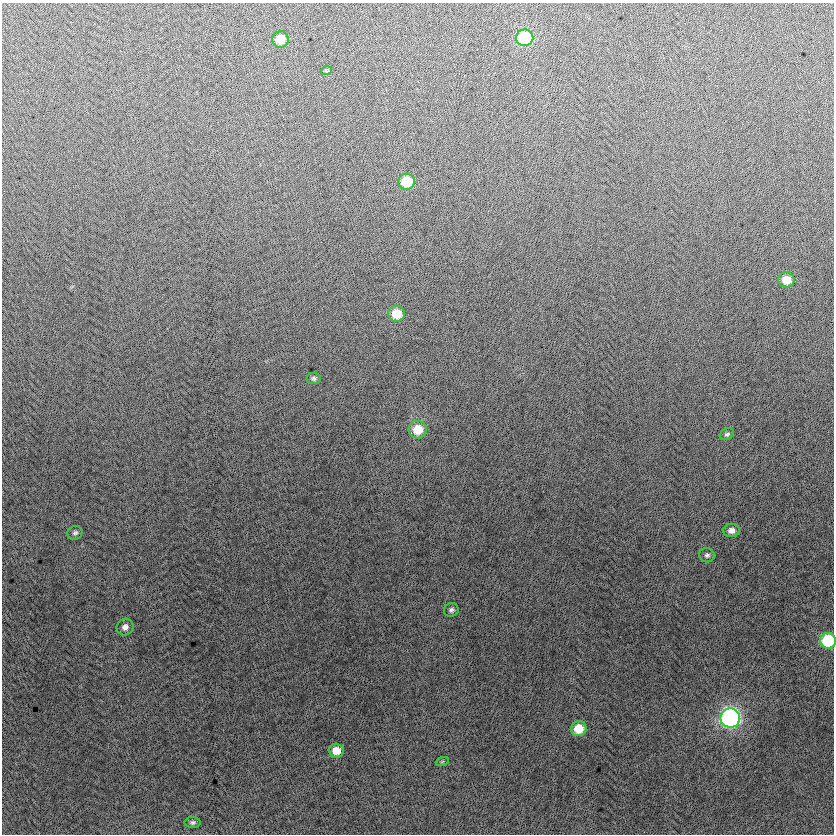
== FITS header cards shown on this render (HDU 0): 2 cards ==
NAXIS1  =                  832
NAXIS2  =                  832

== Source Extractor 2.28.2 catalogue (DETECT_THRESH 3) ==
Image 832 x 832 px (HDU 0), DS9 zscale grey, 1 PNG px = 1 image px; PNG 836 x 836 px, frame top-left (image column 1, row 832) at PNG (2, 3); each listed source drawn as its Kron ellipse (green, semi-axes under 4 px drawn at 4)
Background -4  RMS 13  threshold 38.3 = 3 sigma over >= 5 px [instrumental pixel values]
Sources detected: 20; all 20 listed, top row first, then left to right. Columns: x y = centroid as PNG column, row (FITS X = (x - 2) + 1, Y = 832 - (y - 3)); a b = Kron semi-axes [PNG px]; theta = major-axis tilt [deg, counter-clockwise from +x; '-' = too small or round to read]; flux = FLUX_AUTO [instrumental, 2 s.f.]
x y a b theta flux
525 38 8 8 - 59000
280 39 8 8 - 13000
326 71 6 4 18 1100
407 182 8 8 - 26000
786 280 8 7 - 13000
396 314 8 8 - 20000
314 378 7 5 -5 2100
418 430 9 8 - 19000
727 434 7 5 26 1900
731 530 8 6 9 5100
75 533 8 6 23 2200
707 555 7 7 - 2400
451 610 7 6 - 2300
125 627 9 8 - 4100
828 641 8 7 - 51000
730 718 9 9 - 270000
579 729 8 7 - 18000
336 751 8 7 - 11000
442 762 7 4 19 1300
193 822 8 5 1 2100
At the frame edge (FLAGS 8, measured only in part): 1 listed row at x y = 828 641